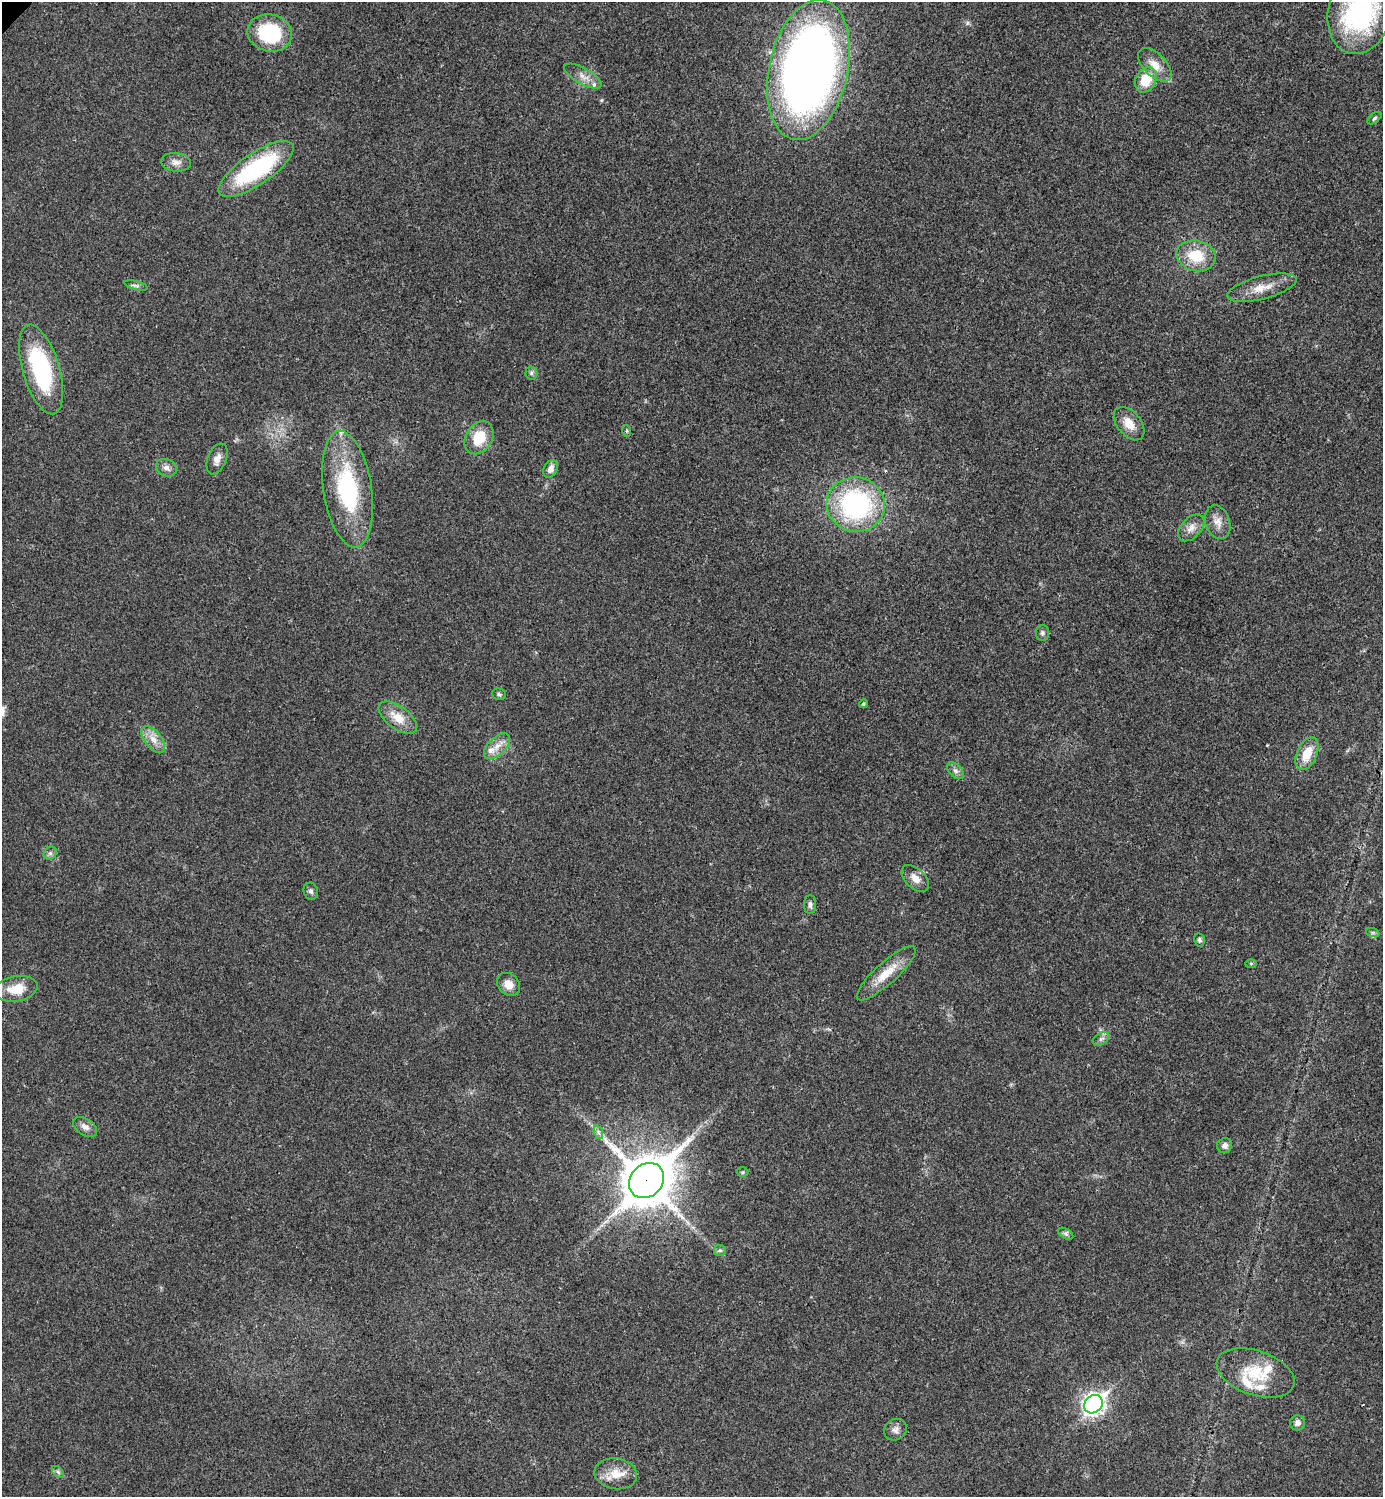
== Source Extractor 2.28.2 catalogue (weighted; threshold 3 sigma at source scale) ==
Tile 6 of 4 x 4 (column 2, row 2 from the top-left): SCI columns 1542-2922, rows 2995-4489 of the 5986 x 5986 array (HDU 1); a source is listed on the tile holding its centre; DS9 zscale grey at full resolution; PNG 1385 x 1499 px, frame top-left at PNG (2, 2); each listed source drawn as its Kron ellipse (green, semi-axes under 4 px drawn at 4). Shown black and unused: <1% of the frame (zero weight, under 3 of 4 exposures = <1% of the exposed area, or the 3 px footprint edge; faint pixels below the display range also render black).
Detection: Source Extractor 2.28.2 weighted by HDU 2 'WHT'; one run over the whole footprint, this tile lists its part. Background 0.0194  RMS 0.004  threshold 0.0182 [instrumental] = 3 sigma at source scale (4.5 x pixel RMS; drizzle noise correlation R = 1.50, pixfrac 1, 0.05/0.05 arcsec/px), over >= 5 px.
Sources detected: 61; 5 inside a brighter listed object's ellipse — not listed separately; the other 56 listed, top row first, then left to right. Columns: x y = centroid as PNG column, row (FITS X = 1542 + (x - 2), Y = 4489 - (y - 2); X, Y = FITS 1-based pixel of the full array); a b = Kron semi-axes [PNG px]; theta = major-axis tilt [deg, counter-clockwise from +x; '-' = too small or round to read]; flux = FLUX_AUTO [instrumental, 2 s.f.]
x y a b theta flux
1360 11 43 31 76 69
270 33 22 18 -13 27
1155 65 21 11 -45 5.6
808 70 71 39 78 380
583 76 21 8 -29 4
1146 80 13 10 62 11
1374 118 8 4 38 0.73
176 162 15 9 -5 2.9
256 169 44 16 34 47
1196 256 20 15 -13 12
136 286 12 3 -14 1
1262 288 35 11 14 7.4
41 369 46 18 -73 46
531 373 6 6 - 0.9
1129 424 19 11 -50 6
627 431 6 4 -72 0.52
479 438 17 13 58 11
217 459 16 9 68 3
166 468 11 8 -21 2
550 469 9 6 65 2.4
348 489 58 24 -81 42
856 505 29 27 -10 63
1218 522 17 12 -71 4.1
1191 528 16 10 46 3.5
1042 633 8 6 90 1
499 694 7 5 -16 0.85
863 704 4 4 - 0.62
398 718 22 11 -37 7.1
153 739 16 8 -52 4
497 746 16 8 44 3.9
1307 754 17 10 65 8.6
955 771 10 6 -44 1.5
50 853 7 6 - 1.1
915 878 16 9 -45 3.8
311 891 9 7 -72 1.2
810 904 9 6 -90 1.3
1373 933 7 4 -18 0.75
1199 940 6 5 - 0.94
1251 963 6 4 -1 0.45
886 973 38 11 42 9.5
508 984 13 10 -42 4.1
16 989 22 12 10 9.2
1101 1039 9 5 30 1.4
85 1127 13 8 -31 2.4
598 1132 7 4 -71 1
1225 1145 7 7 - 2
743 1172 6 5 - 0.59
647 1180 19 16 46 1800
1066 1234 8 5 -31 0.99
720 1250 6 5 - 0.87
1256 1373 40 22 -19 17
1093 1404 10 8 45 210
1297 1423 7 7 - 1.7
895 1430 12 10 36 2.1
58 1472 7 4 -45 0.86
616 1474 21 15 -10 7
Overlapping masked pixels (flux is a lower limit): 1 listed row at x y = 647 1180
Isophote crosses this tile's border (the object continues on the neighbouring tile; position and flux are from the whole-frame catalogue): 1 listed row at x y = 1360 11